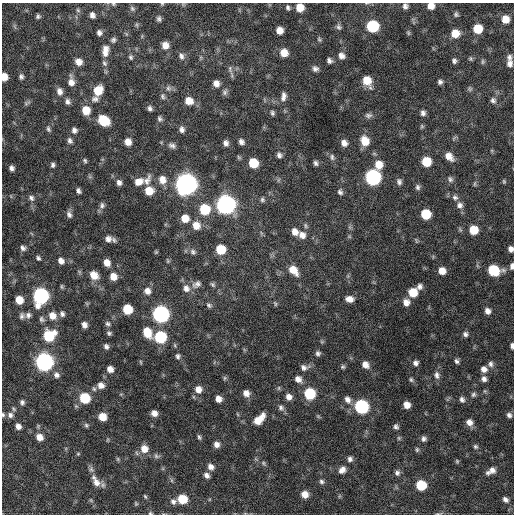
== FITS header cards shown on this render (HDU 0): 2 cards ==
NAXIS1  =                  512 / Axis length
NAXIS2  =                  512 / Axis length

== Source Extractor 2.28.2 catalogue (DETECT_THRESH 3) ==
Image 512 x 512 px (HDU 0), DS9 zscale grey, 1 PNG px = 1 image px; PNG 516 x 516 px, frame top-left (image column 1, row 512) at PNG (2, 3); no overlay
Background 670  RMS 21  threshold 62.2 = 3 sigma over >= 5 px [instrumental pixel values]
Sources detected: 234; all 234 listed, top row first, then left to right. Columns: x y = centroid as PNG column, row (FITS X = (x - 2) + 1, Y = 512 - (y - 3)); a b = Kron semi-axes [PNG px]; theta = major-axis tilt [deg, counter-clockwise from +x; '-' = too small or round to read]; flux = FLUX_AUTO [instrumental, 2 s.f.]
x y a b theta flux
113 4 6 5 - 1.8e+03
162 4 4 4 - 1.4e+03
405 6 6 6 - 4.7e+03
431 6 7 6 - 1.0e+04
288 7 6 5 - 3.0e+03
300 7 7 6 - 2.1e+04
132 9 7 5 -50 2.7e+03
78 10 6 5 - 2.2e+03
456 14 6 5 - 2.8e+03
92 15 6 5 - 5.2e+03
38 16 5 5 - 2.8e+03
159 19 6 5 - 3.3e+03
505 19 7 7 - 1.6e+04
137 25 6 4 -72 1.9e+03
373 26 8 8 - 9.5e+04
339 27 7 6 - 3.5e+03
478 29 7 7 - 3.0e+04
279 30 6 6 - 1.2e+04
99 33 6 6 - 4.4e+03
408 33 6 4 -61 2.0e+03
455 33 8 8 - 1.9e+04
319 39 7 4 -54 2.0e+03
113 40 7 6 - 3.3e+03
165 45 7 7 - 1.1e+04
105 51 14 8 84 1.2e+04
284 53 7 7 - 1.6e+04
181 56 9 7 -69 5.3e+03
341 56 8 7 - 6.8e+03
131 57 6 5 - 2.7e+03
509 57 7 6 - 4.7e+03
471 59 6 5 - 2.2e+03
329 61 5 4 - 4.1e+03
454 61 6 5 - 3.5e+03
79 62 7 7 - 1.0e+04
483 62 7 4 -85 2.3e+03
104 63 8 6 -63 3.7e+03
510 63 10 7 86 6.7e+03
230 69 11 6 -81 4.7e+03
315 69 7 6 - 4.7e+03
4 77 7 5 -85 1.4e+04
21 77 7 5 -88 3.9e+03
367 81 9 7 -65 2.4e+04
71 82 12 7 -87 1.0e+04
440 82 5 5 - 3.7e+03
216 83 7 6 - 8.5e+03
168 88 9 7 -31 4.6e+03
470 89 7 6 - 2.4e+03
98 90 9 7 63 2.7e+04
59 91 10 7 -77 7.8e+03
225 92 8 6 66 3.8e+03
163 96 8 6 -70 3.3e+03
283 96 12 7 82 6.7e+03
95 99 10 8 8 5.8e+03
493 100 8 7 - 4.4e+03
189 101 9 8 - 1.4e+04
67 102 8 7 - 4.9e+03
27 103 10 5 25 3.1e+03
150 108 6 5 - 3.8e+03
86 110 9 8 - 2.2e+04
272 113 6 5 - 2.9e+03
423 113 6 5 - 4.6e+03
368 115 10 7 5 4.3e+03
160 119 7 6 - 3.3e+03
104 121 9 7 -38 5.2e+04
422 126 6 5 - 1.9e+03
48 129 9 5 -72 3.4e+03
182 129 7 6 - 5.2e+03
74 130 7 7 - 5.0e+03
70 141 8 6 -70 4.4e+03
365 141 10 8 -73 2.2e+04
128 142 7 6 - 1.1e+04
241 142 6 5 - 5.2e+03
226 143 6 5 - 5.3e+03
344 143 8 7 - 7.9e+03
172 146 10 7 -22 4.9e+03
279 155 7 6 - 4.2e+03
449 156 10 7 -44 1.2e+04
332 157 9 5 -89 3.5e+03
85 161 6 5 - 2.6e+03
426 162 7 7 - 3.2e+04
253 163 8 7 - 3.2e+04
316 163 6 5 - 3.3e+03
53 165 6 5 - 3.4e+03
379 165 9 8 - 1.8e+04
11 168 6 5 - 4.9e+03
373 177 8 8 - 3.1e+05
450 179 9 6 -62 3.8e+03
147 180 15 8 62 8.7e+03
162 180 10 8 -79 1.3e+04
504 181 5 4 - 1.7e+03
119 182 7 6 - 5.3e+03
138 182 12 9 24 1.2e+04
399 182 8 6 -81 4.3e+03
186 184 9 9 - 1.2e+06
475 184 8 4 81 2.1e+03
418 187 7 6 - 3.6e+03
78 191 6 4 -61 3.8e+03
149 191 8 7 - 2.2e+04
340 192 7 6 - 3.6e+03
455 197 9 7 -16 4.9e+03
31 198 9 7 -49 5.1e+03
262 200 6 6 - 2.8e+03
102 205 8 7 - 4.1e+03
226 205 9 9 - 6.8e+05
460 205 8 8 - 6.4e+03
205 209 9 9 - 4.8e+04
426 214 7 7 - 4.3e+04
69 215 9 6 -73 5.0e+03
185 218 8 8 - 1.6e+04
196 225 9 8 - 1.6e+04
306 226 8 5 -72 2.8e+03
473 230 7 7 - 2.7e+04
295 232 8 7 - 9.5e+03
302 235 9 8 - 9.3e+03
108 239 9 8 - 7.5e+03
23 248 8 6 -51 4.2e+03
220 249 7 7 - 3.7e+04
511 249 6 5 - 5.6e+03
156 252 5 4 - 1.7e+03
193 252 9 7 -43 4.5e+03
38 258 5 4 - 2.8e+03
61 261 8 6 -48 6.6e+03
168 261 7 4 -73 1.9e+03
107 263 7 6 - 1.0e+04
512 266 7 4 82 4.7e+03
293 270 12 8 -47 1.9e+04
494 270 9 7 -16 6.2e+04
442 271 7 6 - 1.3e+04
94 275 10 8 -42 1.5e+04
113 276 8 7 - 1.3e+04
197 284 13 9 27 7.1e+03
213 284 7 5 -51 2.7e+03
419 286 7 6 - 5.1e+03
186 288 11 9 -70 9.3e+03
147 291 9 8 - 8.8e+03
413 292 7 7 - 2.8e+04
41 296 9 8 - 3.2e+05
350 299 9 7 -8 9.5e+03
19 300 7 6 - 1.9e+04
406 302 8 7 - 9.5e+03
275 303 7 4 -64 2.0e+03
209 305 8 5 -37 3.1e+03
127 309 7 7 - 4.1e+04
487 311 7 6 - 6.5e+03
62 314 7 6 - 3.9e+03
161 314 8 8 - 4.2e+05
28 315 7 7 - 4.6e+03
22 316 8 6 74 3.9e+03
52 316 9 8 - 1.3e+04
42 319 8 6 -57 3.4e+03
108 324 7 6 - 3.6e+03
84 325 6 5 - 6.5e+03
147 332 10 7 -64 2.6e+04
109 333 6 5 - 2.9e+03
465 334 6 6 - 3.8e+03
49 336 9 8 - 5.8e+04
160 337 8 7 - 9.7e+04
106 346 6 5 - 3.9e+03
512 346 5 3 - 4.0e+03
318 353 6 6 - 3.5e+03
178 356 7 5 83 3.5e+03
456 361 6 5 - 3.2e+03
44 362 8 8 - 5.7e+05
415 363 5 5 - 4.6e+03
491 364 8 6 -78 4.6e+03
365 365 8 7 - 9.5e+03
304 367 11 7 0 6.1e+03
343 367 6 5 - 2.4e+03
110 369 6 6 - 8.4e+03
484 369 8 7 - 7.5e+03
56 375 8 7 - 5.4e+03
437 375 10 7 -82 5.7e+03
225 378 6 5 - 2.1e+03
298 379 9 7 -43 8.0e+03
484 379 7 6 - 5.4e+03
411 380 7 5 -73 2.4e+03
101 385 8 7 - 7.9e+03
279 388 6 4 89 1.9e+03
94 389 7 5 -62 2.6e+03
198 389 8 8 - 1.0e+04
246 393 7 7 - 8.6e+03
309 393 8 7 - 7.0e+04
473 394 7 6 - 3.2e+03
289 397 7 6 - 7.3e+03
85 398 8 7 - 5.5e+04
218 399 6 5 - 9.4e+03
348 399 10 7 -57 7.2e+03
462 399 7 6 - 4.3e+03
22 402 6 5 - 3.7e+03
407 405 6 6 - 1.1e+04
361 406 8 8 - 2.0e+05
281 408 8 7 - 4.2e+03
154 413 6 6 - 8.2e+03
3 415 6 4 -76 2.3e+03
10 415 8 8 - 6.1e+03
509 415 6 5 - 4.0e+03
102 417 7 6 - 1.9e+04
259 419 14 7 44 2.0e+04
469 422 8 7 - 8.5e+03
86 425 6 5 - 2.4e+03
18 426 7 6 - 6.5e+03
396 427 7 5 -57 3.7e+03
40 437 7 6 - 1.1e+04
199 437 7 5 -62 2.6e+03
399 438 5 5 - 2.0e+03
424 439 7 6 - 4.2e+03
217 444 7 6 - 6.9e+03
475 446 7 5 -44 2.8e+03
144 449 9 8 - 1.4e+04
417 450 7 5 -90 2.3e+03
78 454 5 4 - 1.5e+03
156 456 9 6 -17 3.8e+03
118 459 6 4 -90 1.6e+03
350 459 7 6 - 4.5e+03
457 461 6 4 -70 1.9e+03
263 463 5 5 - 2.3e+03
211 467 8 7 - 7.2e+03
91 469 9 6 -61 4.5e+03
342 470 9 7 46 7.7e+03
491 471 12 7 30 9.0e+03
397 473 7 7 - 4.5e+03
207 475 7 6 - 5.4e+03
171 480 6 4 -71 2.1e+03
321 481 6 6 - 3.4e+03
96 482 12 10 -61 1.1e+04
421 485 7 7 - 5.5e+04
305 494 7 6 - 1.3e+04
145 496 6 4 -62 1.8e+03
182 499 7 7 - 3.5e+04
505 499 7 5 -43 4.8e+03
91 500 6 4 -56 1.7e+03
173 502 8 7 - 5.1e+03
136 503 6 4 -69 1.7e+03
150 513 5 4 - 1.7e+03
At the frame edge (FLAGS 8, measured only in part): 11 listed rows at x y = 113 4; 162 4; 431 6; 300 7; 4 77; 511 249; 512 266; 512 346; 3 415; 421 485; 150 513